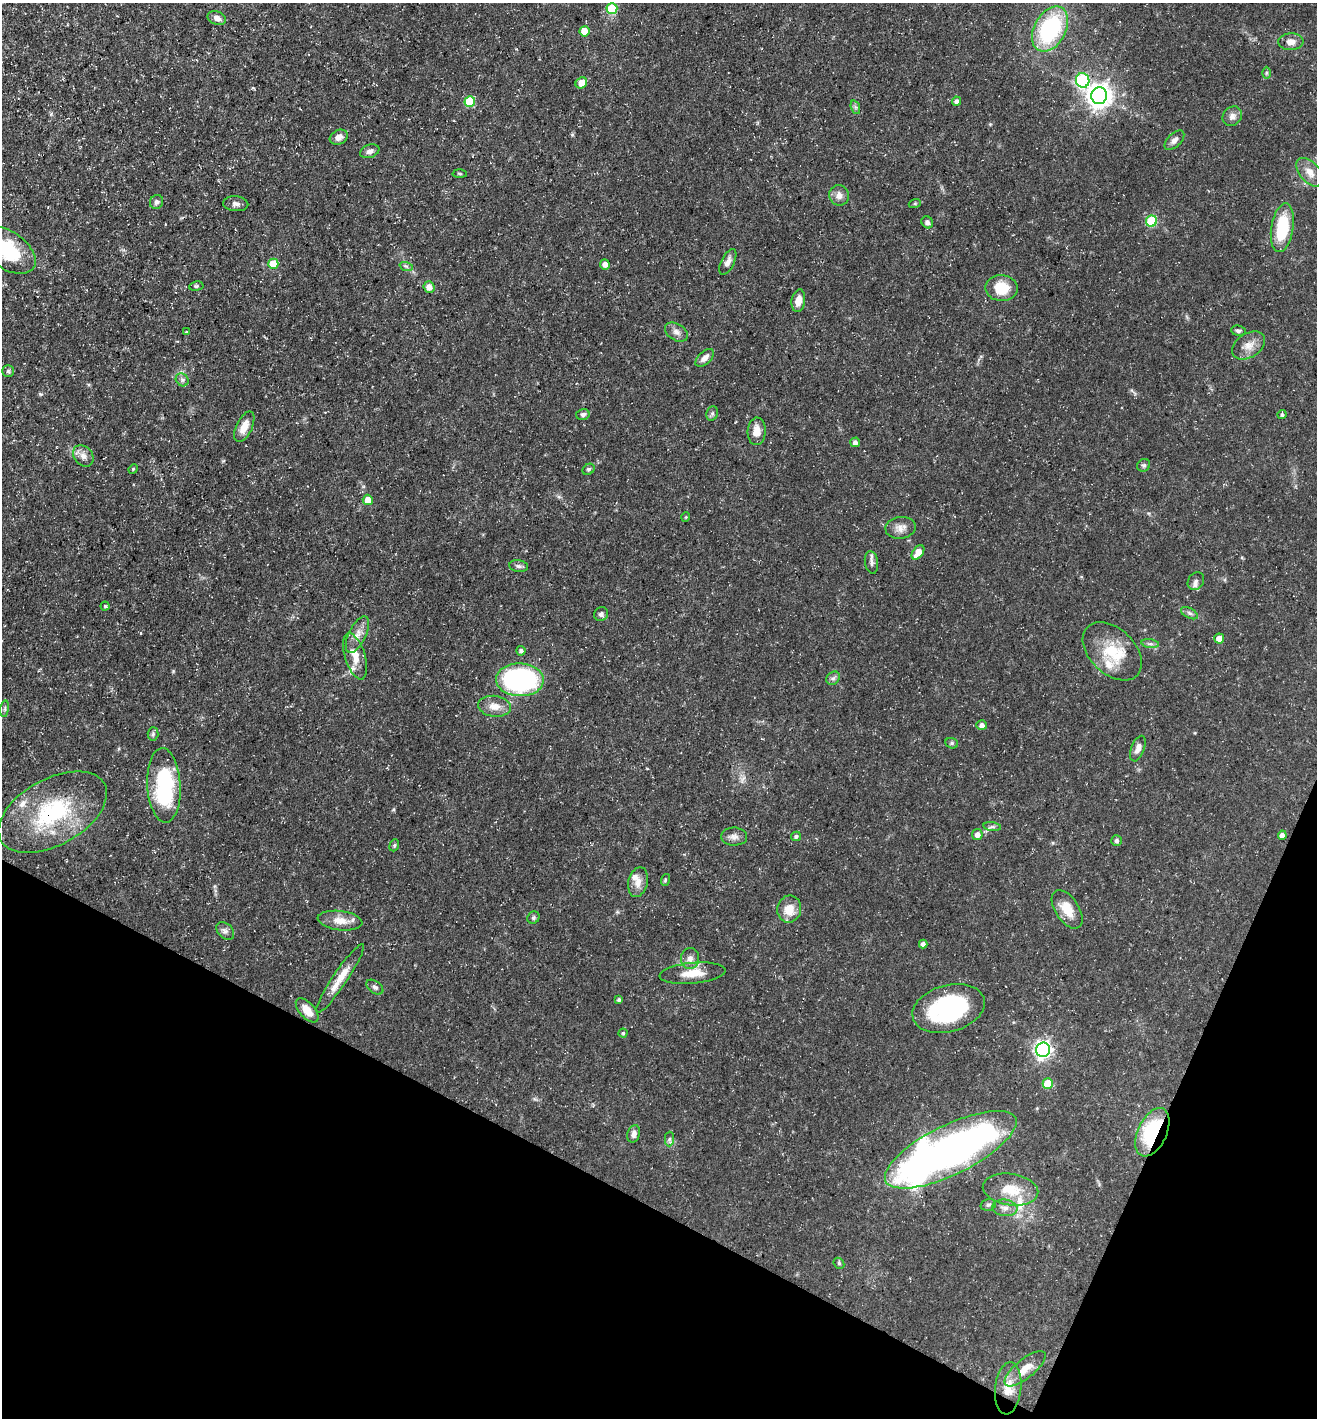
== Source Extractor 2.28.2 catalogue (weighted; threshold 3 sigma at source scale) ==
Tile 15 of 4 x 4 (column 3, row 4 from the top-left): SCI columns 2769-4083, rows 1-1416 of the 5674 x 5663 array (HDU 1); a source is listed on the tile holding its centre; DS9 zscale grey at full resolution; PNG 1319 x 1420 px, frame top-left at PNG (2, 3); each listed source drawn as its Kron ellipse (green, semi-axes under 4 px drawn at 4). Shown black and unused: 21% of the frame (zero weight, under 3 of 5 exposures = <1% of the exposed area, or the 3 px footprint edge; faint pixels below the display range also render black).
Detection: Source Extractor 2.28.2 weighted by HDU 2 'WHT'; one run over the whole footprint, this tile lists its part. Background 0.0358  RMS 0.0039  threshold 0.0175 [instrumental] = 3 sigma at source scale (4.5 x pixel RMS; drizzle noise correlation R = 1.50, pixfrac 1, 0.05/0.05 arcsec/px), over >= 5 px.
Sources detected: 120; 3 inside a brighter object's white glare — neither listed nor drawn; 5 inside a brighter listed object's ellipse — not listed separately; the other 112 listed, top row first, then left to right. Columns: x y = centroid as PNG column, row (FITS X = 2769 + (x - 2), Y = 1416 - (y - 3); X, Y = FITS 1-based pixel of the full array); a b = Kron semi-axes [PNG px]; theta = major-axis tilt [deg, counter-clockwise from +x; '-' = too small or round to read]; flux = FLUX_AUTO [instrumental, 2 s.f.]
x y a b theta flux
612 9 5 5 - 21
217 18 9 6 -22 2.1
1050 29 24 16 61 42
584 31 5 5 - 6.2
1291 42 12 8 2 2.8
1266 73 6 4 -89 0.53
1083 80 7 6 - 48
581 83 6 5 - 4.1
1099 96 8 8 - 350
470 101 5 5 - 17
956 101 4 4 - 1.4
855 107 7 4 -71 0.82
1232 116 10 9 - 2.1
339 137 9 7 29 2.3
1174 140 12 6 44 1.8
370 151 10 6 19 1.7
1310 172 17 10 -47 3.9
460 174 7 3 -2 0.46
839 195 10 10 - 2.7
157 202 7 6 - 1.1
915 203 6 4 19 0.46
236 204 12 7 -5 1.9
1151 221 6 5 - 25
927 222 6 5 - 1.4
1282 228 24 11 81 19
7 250 32 18 -34 25
728 262 14 6 64 2.3
273 264 5 5 - 8.5
605 264 5 5 - 2.2
406 266 7 4 -18 0.71
196 286 7 4 8 0.68
429 287 6 5 - 2.5
1001 288 16 13 -1 11
798 301 11 6 80 3.3
1238 331 7 5 -8 0.93
186 332 3 2 - 0.33
676 332 12 8 -31 2.2
1249 345 18 12 33 4.4
705 358 11 6 42 2.2
8 371 6 6 - 0.73
182 380 7 6 - 1.1
712 413 7 5 70 0.85
583 414 7 5 13 1.1
1282 415 4 4 - 0.75
244 427 16 8 64 4.3
757 431 14 9 88 4.3
855 442 5 4 - 1.5
83 456 12 9 -51 2.6
1144 465 7 6 - 0.86
133 469 5 4 - 0.47
589 469 6 5 - 0.68
368 500 5 5 - 4.3
686 517 5 4 - 0.46
901 528 15 11 8 3
918 552 8 5 52 5.3
871 562 11 6 -81 1.4
519 566 9 6 -8 1.1
1196 581 9 7 53 1.5
105 606 4 4 - 0.57
1189 613 9 5 -27 1
601 614 7 7 - 1.2
357 635 20 8 65 3.7
1219 638 5 5 - 4
1150 644 9 4 -8 1
521 651 5 4 - 1.1
1112 651 35 22 -44 16
355 656 24 10 -73 5.9
833 678 7 6 - 1.1
520 680 24 16 -1 74
494 706 16 10 -8 4.2
5 709 8 4 82 0.69
981 725 5 5 - 1.5
153 734 6 5 - 0.74
952 743 6 5 - 0.68
1138 749 13 6 69 2.3
164 785 37 16 -87 37
53 812 59 33 29 42
992 827 9 4 -8 0.91
977 834 5 5 - 2.2
1282 835 5 4 - 2
796 836 5 4 - 0.96
734 837 13 9 -2 2.1
1117 840 5 5 - 0.95
394 845 6 4 69 0.58
665 880 6 3 73 0.47
638 882 15 9 76 3.4
789 909 13 12 - 6
1067 909 21 12 -57 7.1
533 918 6 5 - 0.74
340 921 22 9 -7 5.2
225 931 10 7 -45 1.5
923 944 4 4 - 1.4
690 958 10 9 - 2.4
693 973 33 10 5 7.3
340 978 41 7 56 6.5
375 987 9 6 -37 1.1
619 1000 4 4 - 0.81
949 1009 37 23 15 47
307 1010 14 7 -48 5.2
623 1033 4 4 - 0.63
1043 1050 7 7 - 150
1048 1083 5 5 - 11
1152 1132 26 14 65 35
634 1134 9 6 73 1.9
669 1139 7 4 89 0.88
951 1150 72 24 26 150
1010 1190 28 15 -8 10
988 1205 8 5 15 0.97
1005 1208 13 8 -7 2.5
839 1263 6 5 - 0.59
1025 1369 25 9 39 5.5
1008 1388 26 13 84 6.8
Overlapping masked pixels (flux is a lower limit): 2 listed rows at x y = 53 812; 1152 1132
Isophote crosses this tile's border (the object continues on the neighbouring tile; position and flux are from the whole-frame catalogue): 1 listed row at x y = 7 250